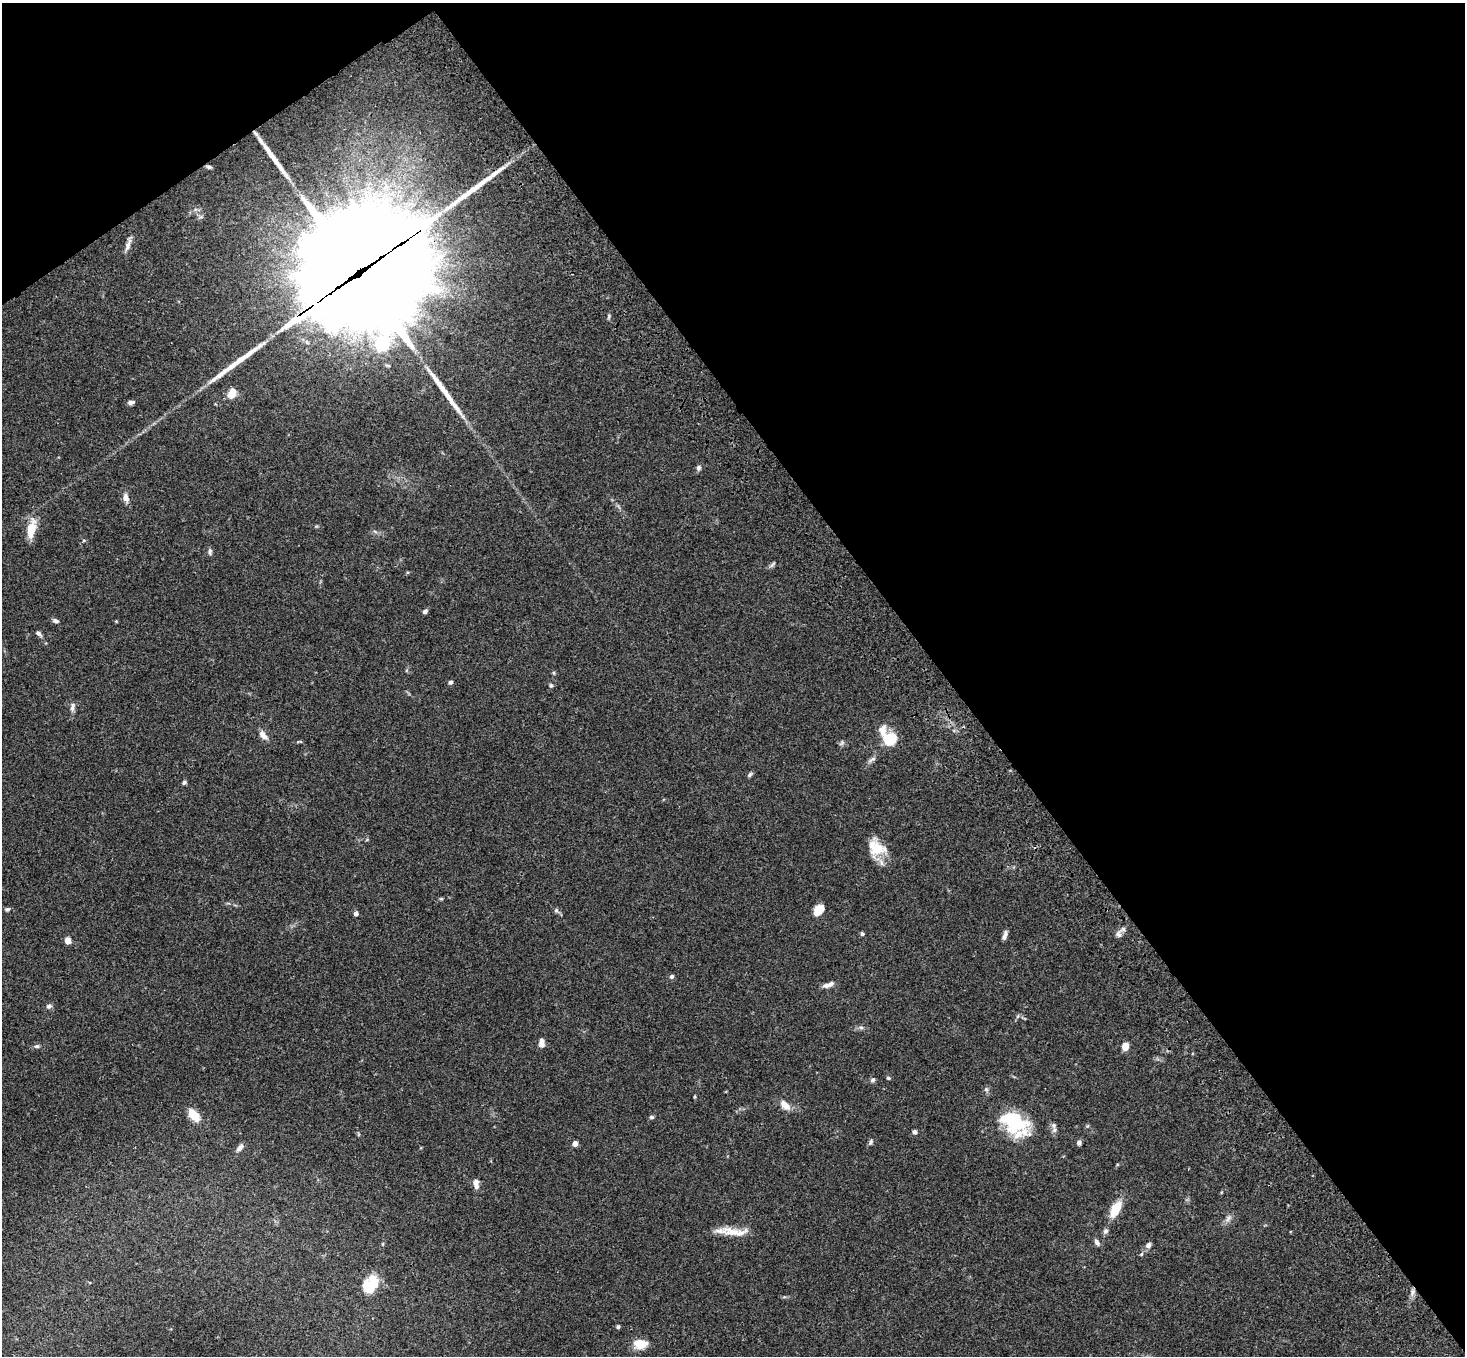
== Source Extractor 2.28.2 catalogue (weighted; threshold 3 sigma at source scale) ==
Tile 3 of 4 x 4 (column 3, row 1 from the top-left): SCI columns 3036-4498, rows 4438-5791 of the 6069 x 6028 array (HDU 1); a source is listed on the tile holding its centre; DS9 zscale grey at full resolution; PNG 1467 x 1358 px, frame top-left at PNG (2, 3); no overlay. Shown black and unused: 39% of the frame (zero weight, under 3 of 4 exposures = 6% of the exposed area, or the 3 px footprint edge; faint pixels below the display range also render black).
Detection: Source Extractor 2.28.2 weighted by HDU 2 'WHT'; one run over the whole footprint, this tile lists its part. Background 0.0598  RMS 0.0053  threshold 0.0237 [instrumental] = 3 sigma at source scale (4.5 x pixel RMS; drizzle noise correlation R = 1.50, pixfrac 1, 0.05/0.05 arcsec/px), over >= 5 px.
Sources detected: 75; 1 inside a brighter object's white glare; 5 long thin detections or spike segments (spike, bleed or trail) — not listed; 2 inside a brighter listed object's ellipse — not listed separately; the other 67 listed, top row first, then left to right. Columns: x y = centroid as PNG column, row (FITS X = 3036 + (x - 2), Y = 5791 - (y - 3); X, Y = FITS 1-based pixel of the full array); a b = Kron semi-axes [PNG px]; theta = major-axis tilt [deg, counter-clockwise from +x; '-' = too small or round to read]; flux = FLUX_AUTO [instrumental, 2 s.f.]
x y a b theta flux
209 167 7 4 -10 0.96
128 246 16 6 69 2.6
359 274 69 36 35 27000
232 393 12 8 71 6
131 402 9 5 12 1.5
456 407 40 6 -53 7.3
698 468 7 6 - 1.3
126 498 12 7 -78 2.8
31 529 26 10 79 8.5
84 540 5 3 - 0.51
210 551 8 5 89 1.3
772 565 11 3 50 0.97
425 611 6 4 44 1.4
56 621 7 5 -23 1.4
116 621 4 3 - 0.41
39 634 9 5 -40 1.3
554 673 6 3 -72 0.56
451 682 4 4 - 1.4
551 685 5 4 - 0.8
72 707 12 5 81 1.9
263 735 11 7 -48 3.3
890 739 13 12 - 16
842 743 7 4 71 0.9
872 759 13 5 30 1.6
750 775 7 5 50 0.93
184 782 5 5 - 1
876 848 23 18 -39 12
7 909 6 5 - 0.97
556 910 6 6 - 1
818 910 13 9 50 5.7
356 913 5 4 - 2
862 934 5 4 - 0.91
1118 934 9 7 -68 1.9
1005 935 10 4 71 2.1
68 940 7 6 - 3.1
672 976 6 5 - 1.1
828 985 15 5 19 2.6
49 1006 7 6 - 1.4
861 1027 7 4 -1 1
541 1043 11 6 88 2.7
37 1046 7 5 9 1
1125 1046 7 6 - 4.5
888 1078 5 4 - 0.77
873 1080 7 5 50 1.1
986 1089 6 5 - 0.95
694 1097 5 3 - 0.49
785 1105 15 8 -44 4.4
194 1115 17 10 -47 7
651 1117 6 5 - 0.86
1015 1122 29 21 9 25
915 1132 5 5 - 1.4
871 1142 8 4 66 0.98
1079 1142 5 5 - 1.4
575 1143 4 4 - 4.2
240 1148 10 6 43 2.1
476 1184 13 6 -85 2.6
1115 1209 19 9 62 11
1228 1218 11 5 55 1.9
1105 1231 7 6 - 1.3
733 1232 27 13 -9 9
1097 1242 10 6 -56 1.6
1148 1245 7 6 - 1.8
1141 1254 5 4 - 0.62
371 1284 20 14 50 14
1412 1292 9 4 81 1.8
618 1327 5 4 - 0.89
640 1344 16 10 1 7.7
Overlapping masked pixels (flux is a lower limit): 1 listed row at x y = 359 274
Isophote crosses this tile's border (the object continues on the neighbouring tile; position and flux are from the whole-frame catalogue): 1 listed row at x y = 640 1344